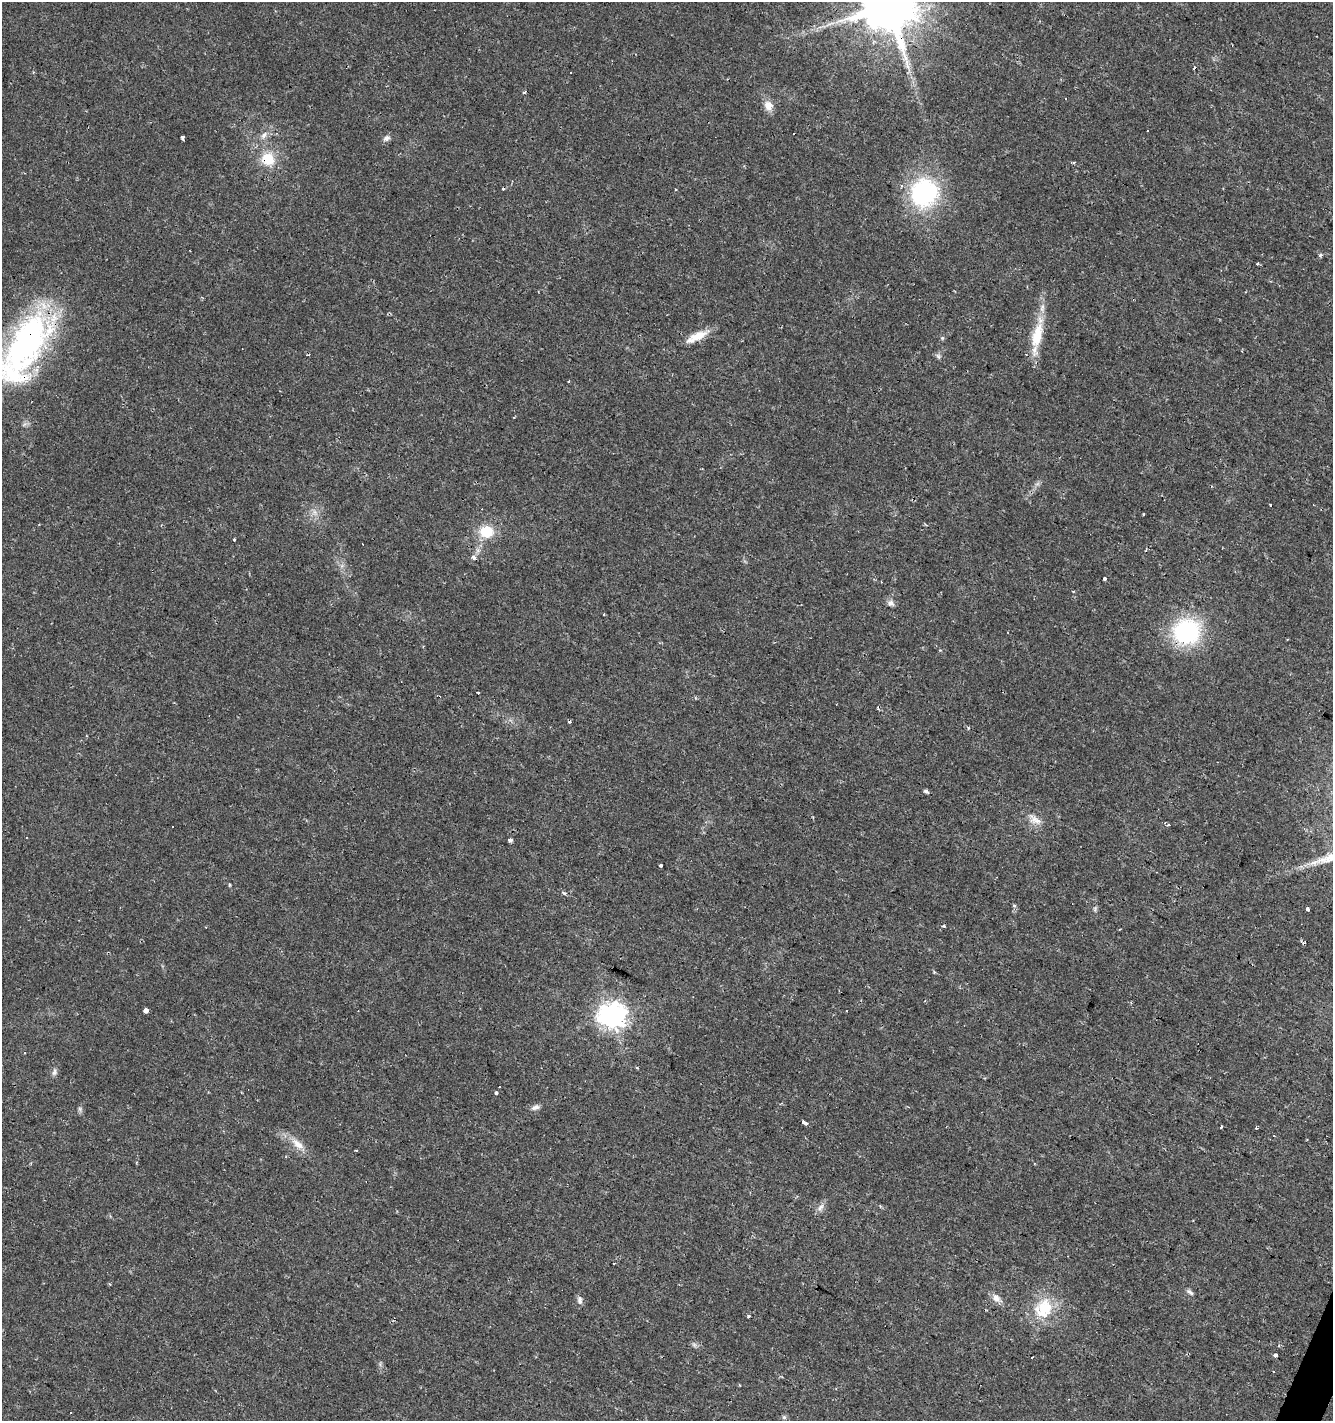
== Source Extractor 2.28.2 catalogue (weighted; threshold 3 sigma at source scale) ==
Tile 6 of 4 x 4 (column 2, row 2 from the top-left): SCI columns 1597-2927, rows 2838-4256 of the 5786 x 5675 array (HDU 1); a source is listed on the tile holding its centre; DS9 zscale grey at full resolution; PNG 1335 x 1423 px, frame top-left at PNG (2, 2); no overlay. Shown black and unused: <1% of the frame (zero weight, under 2 of 3 exposures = <1% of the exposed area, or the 3 px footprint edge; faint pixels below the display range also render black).
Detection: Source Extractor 2.28.2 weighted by HDU 2 'WHT'; one run over the whole footprint, this tile lists its part. Background 0.0182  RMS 0.0035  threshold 0.0157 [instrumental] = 3 sigma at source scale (4.5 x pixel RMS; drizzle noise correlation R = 1.50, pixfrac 1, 0.0396/0.0396 arcsec/px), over >= 5 px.
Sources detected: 84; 16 cosmic-ray / hot-pixel residue — not listed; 2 inside a brighter listed object's ellipse — not listed separately; the other 66 listed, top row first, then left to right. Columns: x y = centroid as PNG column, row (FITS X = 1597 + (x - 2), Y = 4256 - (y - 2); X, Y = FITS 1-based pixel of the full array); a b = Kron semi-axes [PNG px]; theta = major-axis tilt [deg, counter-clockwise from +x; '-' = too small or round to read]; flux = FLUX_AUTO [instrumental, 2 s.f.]
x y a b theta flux
888 5 15 14 - 2800
524 92 5 4 - 0.72
768 106 15 9 -66 3.3
264 135 11 6 53 1.6
182 138 4 3 - 1.1
387 138 9 7 27 1.4
268 159 14 14 - 8.8
503 188 3 3 - 0.76
924 193 31 29 45 42
1320 255 4 4 - 0.79
1258 264 3 3 - 0.74
1037 335 38 13 78 12
697 336 30 9 27 5.7
942 338 6 5 - 0.49
26 343 87 38 57 94
938 356 7 5 -46 0.83
569 381 3 2 - 0.34
514 417 3 2 - 0.54
1037 484 7 4 18 0.77
1270 505 3 3 - 4.7
314 512 7 5 -89 1.2
1143 514 3 3 - 0.51
486 531 16 12 -5 9.2
234 539 3 3 - 1.2
473 558 6 4 73 1.9
1104 579 4 3 - 2.9
891 603 9 7 -47 1.4
1186 631 25 23 18 41
478 693 4 3 - 0.81
878 709 4 4 - 0.49
570 721 3 3 - 0.79
926 791 5 4 - 0.84
1033 819 20 10 -60 3.5
1168 824 3 3 - 1.5
172 827 3 2 - 0.42
510 840 4 3 - 2.1
661 865 3 3 - 3.9
230 885 4 3 - 0.5
564 893 4 3 - 0.77
1014 906 5 4 - 0.51
1308 908 4 3 - 4.3
1095 909 10 4 86 0.72
944 926 3 3 - 0.69
146 1010 4 4 - 7.6
612 1016 9 9 - 340
54 1072 11 6 82 1.2
496 1092 4 3 - 0.87
535 1107 10 6 18 1.4
80 1109 6 6 - 0.73
804 1123 5 3 - 4.3
1221 1127 3 3 - 1.5
1256 1128 4 3 - 0.37
1274 1135 3 2 - 0.38
1307 1139 3 2 - 0.27
298 1144 22 8 -40 4.3
356 1150 4 2 - 0.32
820 1207 13 7 51 1.8
614 1263 2 2 - 0.31
110 1284 4 3 - 0.33
1190 1292 11 5 -37 0.97
996 1298 12 9 -42 2.5
580 1300 12 6 -82 1.3
1044 1308 30 24 64 14
748 1316 3 3 - 1.8
1275 1355 4 3 - 2.3
784 1417 6 5 - 0.63
Overlapping masked pixels (flux is a lower limit): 5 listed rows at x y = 888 5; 268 159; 26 343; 473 558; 1186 631
Isophote crosses this tile's border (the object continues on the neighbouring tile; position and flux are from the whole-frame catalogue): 2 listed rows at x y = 888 5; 26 343